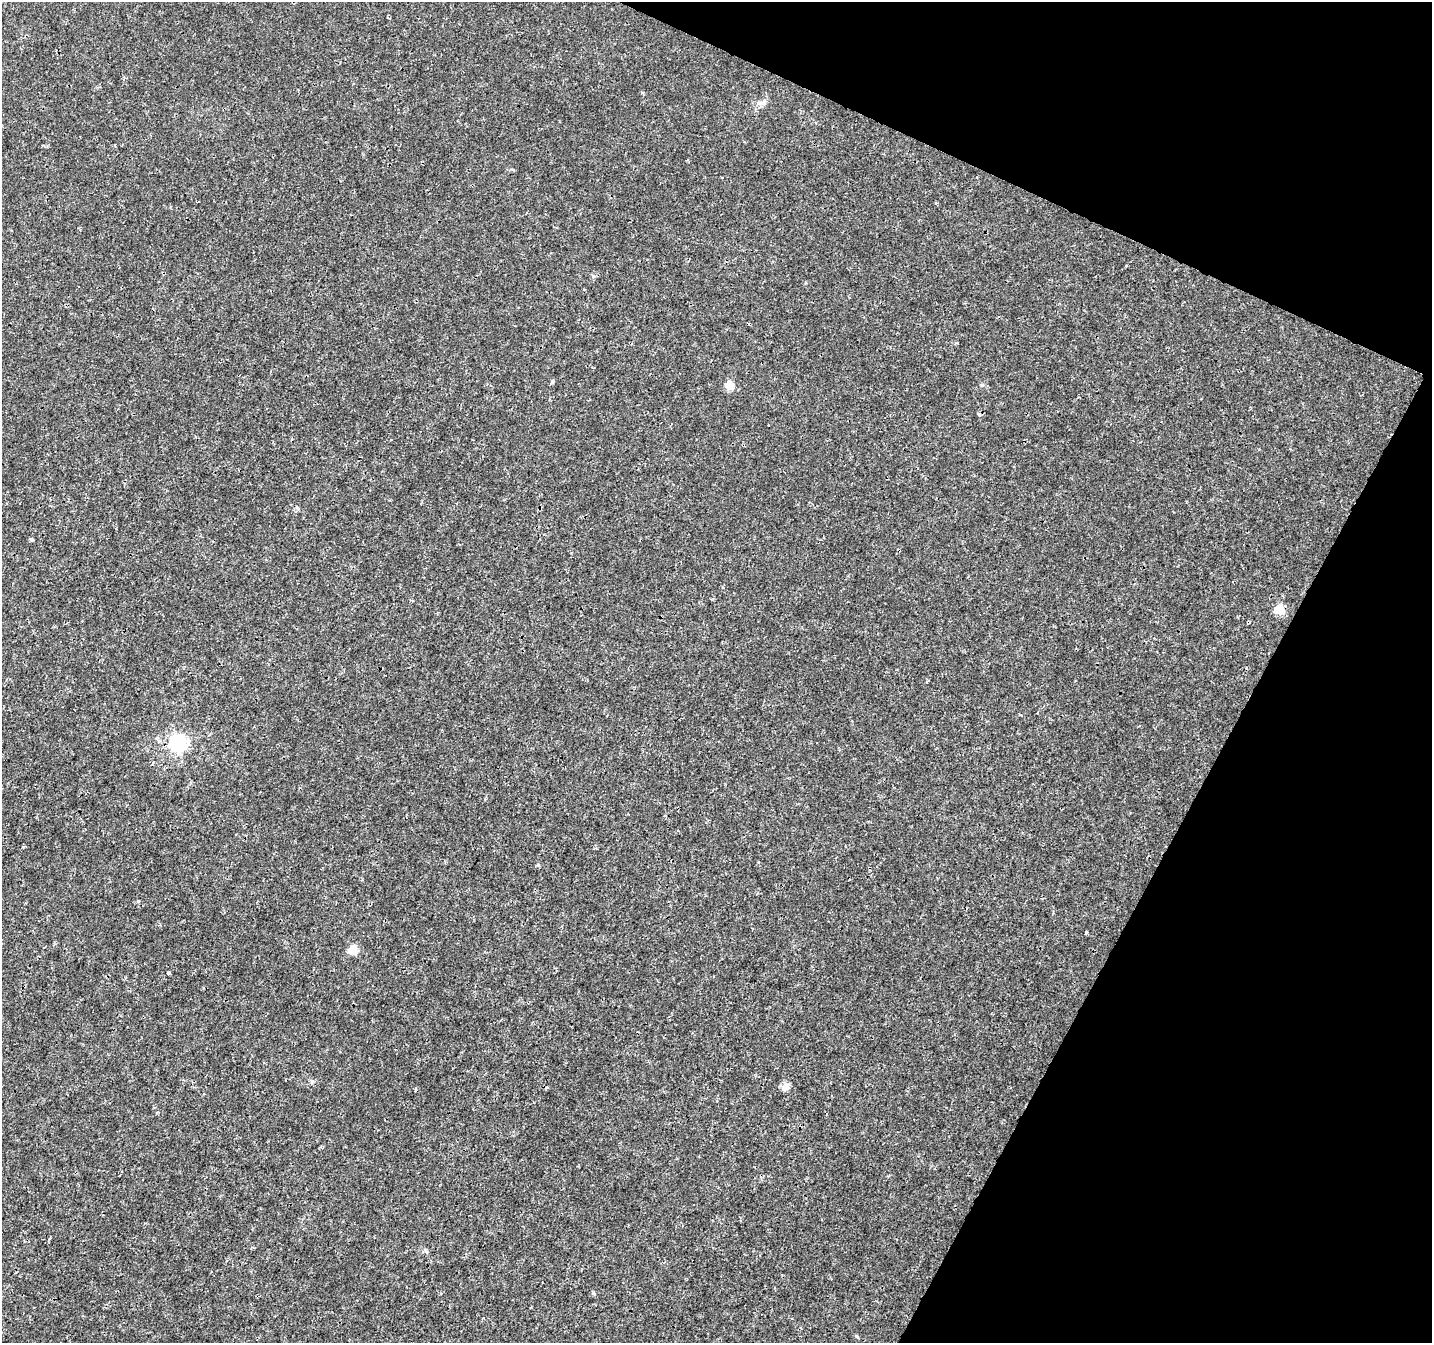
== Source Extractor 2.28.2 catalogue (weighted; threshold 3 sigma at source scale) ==
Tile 8 of 4 x 4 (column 4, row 2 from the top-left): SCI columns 4294-5723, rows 2885-4225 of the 5732 x 5835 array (HDU 1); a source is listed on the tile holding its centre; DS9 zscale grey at full resolution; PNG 1434 x 1345 px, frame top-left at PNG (2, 2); no overlay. Shown black and unused: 22% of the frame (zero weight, under 3 of 4 exposures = <1% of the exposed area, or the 3 px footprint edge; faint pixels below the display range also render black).
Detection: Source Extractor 2.28.2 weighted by HDU 2 'WHT'; one run over the whole footprint, this tile lists its part. Background 0.001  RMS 9.2e-04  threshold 0.00415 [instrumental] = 3 sigma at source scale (4.5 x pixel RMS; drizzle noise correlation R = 1.50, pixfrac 1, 0.0396/0.0396 arcsec/px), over >= 5 px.
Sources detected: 13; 2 cosmic-ray / hot-pixel residue — not listed; the other 11 listed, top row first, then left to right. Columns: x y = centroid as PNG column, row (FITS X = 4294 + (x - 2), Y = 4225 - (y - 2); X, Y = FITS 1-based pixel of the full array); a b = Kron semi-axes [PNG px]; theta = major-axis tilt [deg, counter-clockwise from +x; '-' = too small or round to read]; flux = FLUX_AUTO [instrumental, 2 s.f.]
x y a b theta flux
760 103 10 6 7 0.39
729 385 5 5 - 3.2
982 385 6 5 - 0.15
32 539 5 4 - 0.13
1279 610 5 5 - 4.2
178 743 6 6 - 32
1086 932 4 3 - 0.12
352 950 6 5 - 3
169 973 3 3 - 0.19
785 1087 11 9 80 0.47
593 1293 5 5 - 0.13
Unlisted compact peaks at least as high as the median listed source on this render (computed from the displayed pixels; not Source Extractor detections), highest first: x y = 538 865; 552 382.